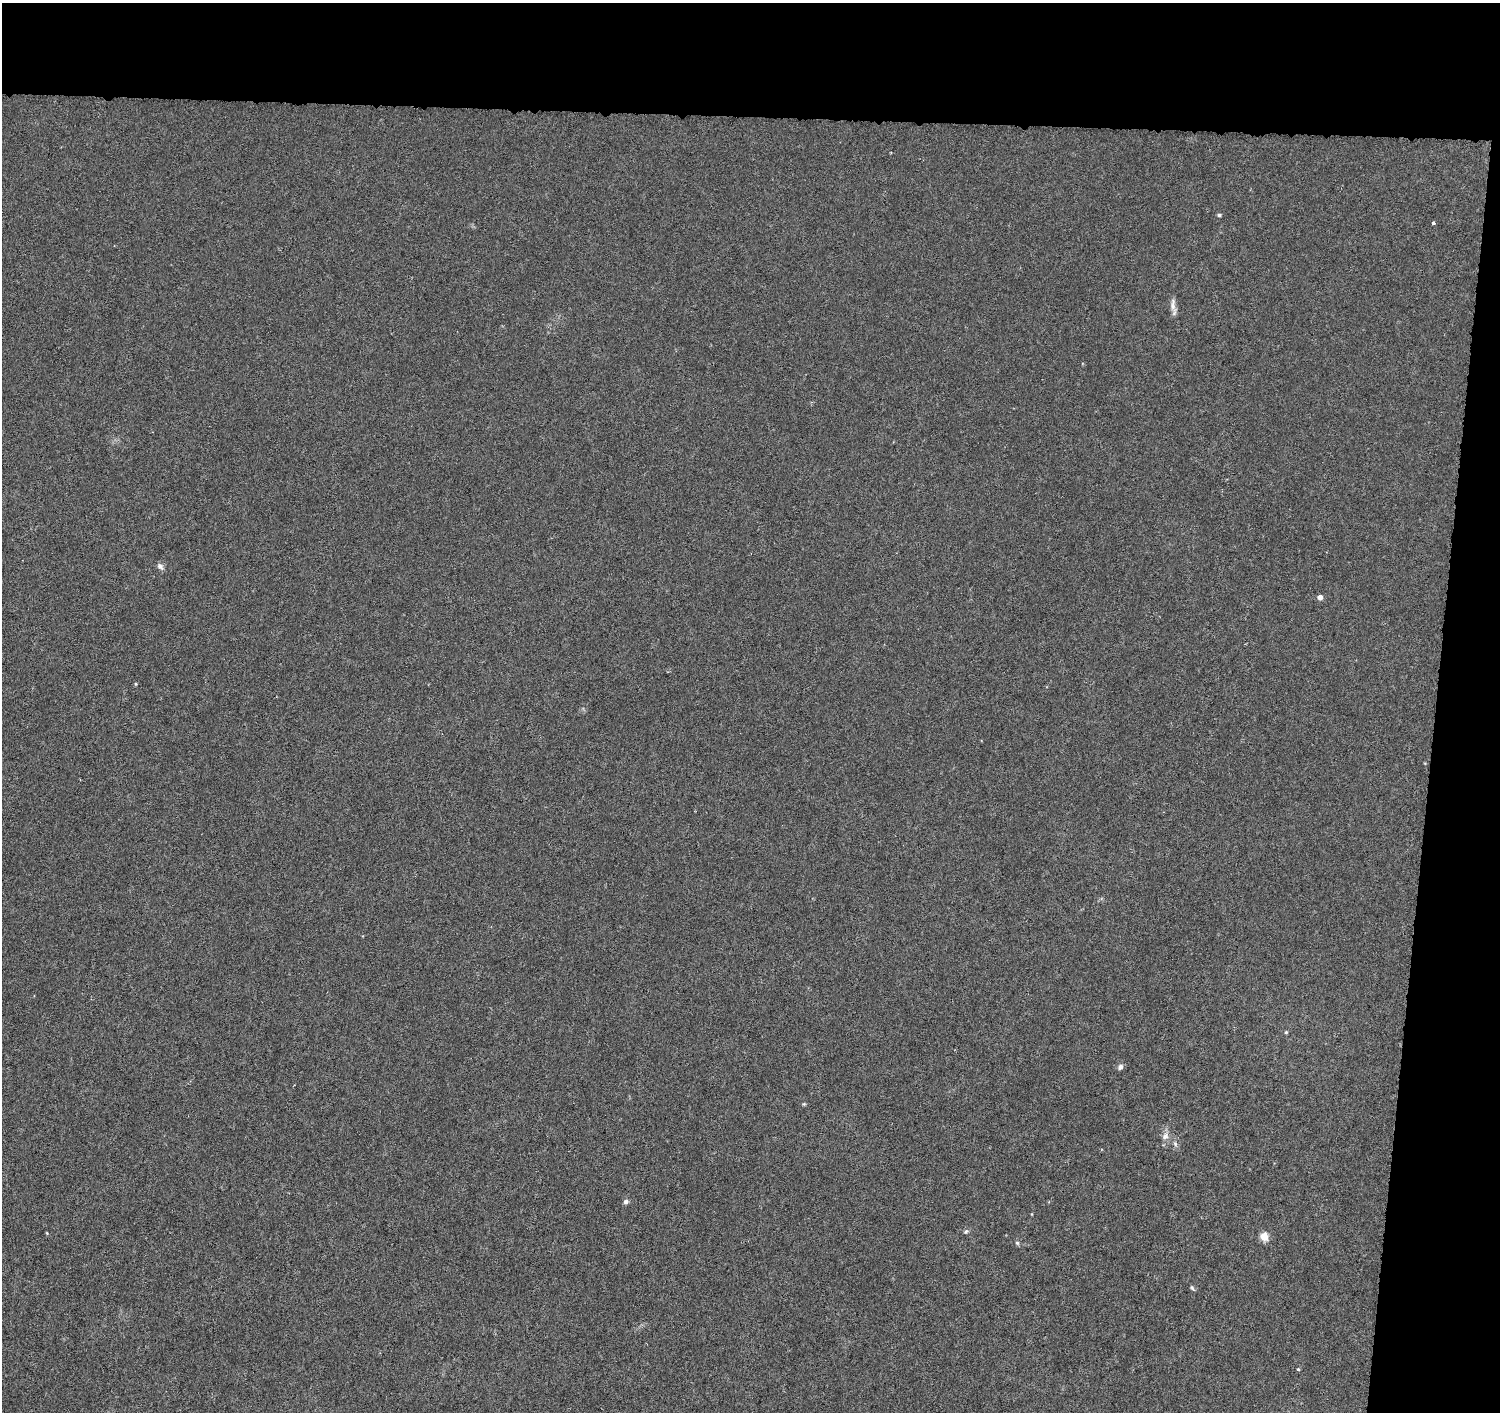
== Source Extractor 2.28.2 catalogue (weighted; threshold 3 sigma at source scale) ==
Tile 3 of 3 x 3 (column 3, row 1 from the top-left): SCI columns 3007-4504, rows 3102-4511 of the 4509 x 4744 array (HDU 1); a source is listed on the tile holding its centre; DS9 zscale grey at full resolution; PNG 1502 x 1414 px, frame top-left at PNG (2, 3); no overlay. Shown black and unused: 12% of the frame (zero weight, under 4 of 8 exposures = <1% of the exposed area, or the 3 px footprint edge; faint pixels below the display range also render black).
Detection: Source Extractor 2.28.2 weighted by HDU 2 'WHT'; one run over the whole footprint, this tile lists its part. Background -0.00797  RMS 0.0022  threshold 0.00902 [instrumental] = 3 sigma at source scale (4.09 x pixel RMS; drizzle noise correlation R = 1.36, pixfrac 0.8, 0.0396/0.0396 arcsec/px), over >= 5 px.
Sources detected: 17; all 17 listed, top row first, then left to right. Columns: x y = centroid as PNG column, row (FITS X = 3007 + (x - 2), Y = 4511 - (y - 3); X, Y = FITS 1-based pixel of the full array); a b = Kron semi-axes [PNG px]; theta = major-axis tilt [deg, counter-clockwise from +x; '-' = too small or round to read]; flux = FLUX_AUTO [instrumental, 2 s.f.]
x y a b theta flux
1219 215 5 4 - 0.34
1433 223 4 3 - 0.33
1173 304 20 7 88 1.3
160 566 10 7 -44 0.72
1320 597 4 4 - 1.4
136 684 5 3 - 0.2
1286 1032 4 4 - 0.24
1120 1067 7 6 - 0.66
804 1104 5 4 - 0.23
1165 1136 11 8 57 1.2
1175 1144 7 5 -70 0.53
626 1202 6 5 - 0.66
966 1231 6 5 - 0.38
1264 1236 5 5 - 5.6
1017 1243 6 5 - 0.33
1192 1288 7 4 -62 0.34
1298 1369 3 3 - 0.3